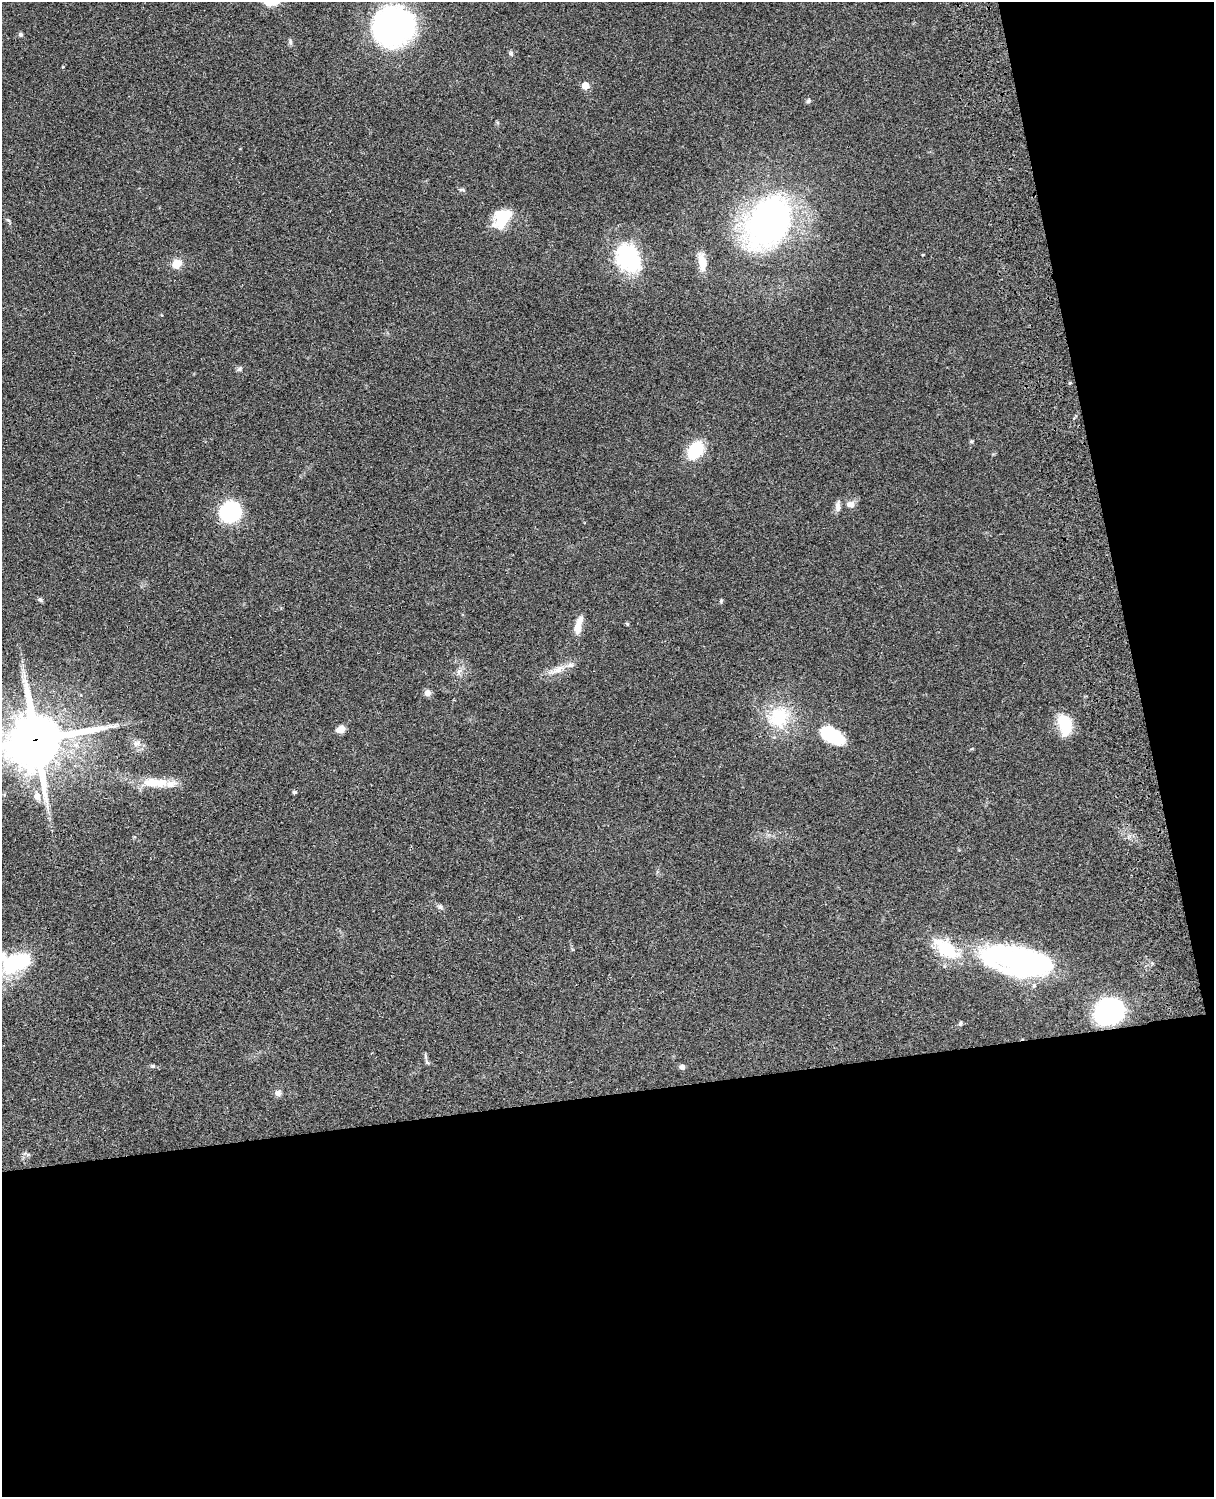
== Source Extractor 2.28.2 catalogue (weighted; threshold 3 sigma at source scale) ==
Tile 12 of 4 x 3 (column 4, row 3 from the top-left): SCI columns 3758-4969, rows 278-1772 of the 5088 x 4927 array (HDU 1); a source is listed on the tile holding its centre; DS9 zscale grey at full resolution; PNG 1216 x 1499 px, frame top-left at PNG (2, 2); no overlay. Shown black and unused: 33% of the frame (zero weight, under 3 of 4 exposures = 6% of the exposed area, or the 3 px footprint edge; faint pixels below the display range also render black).
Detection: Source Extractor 2.28.2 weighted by HDU 2 'WHT'; one run over the whole footprint, this tile lists its part. Background 0.0889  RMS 0.0061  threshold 0.0275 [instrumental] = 3 sigma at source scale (4.5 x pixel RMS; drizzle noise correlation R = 1.50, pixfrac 1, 0.05/0.05 arcsec/px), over >= 5 px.
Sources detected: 49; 2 inside a brighter object's white glare — not listed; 3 inside a brighter listed object's ellipse — not listed separately; the other 44 listed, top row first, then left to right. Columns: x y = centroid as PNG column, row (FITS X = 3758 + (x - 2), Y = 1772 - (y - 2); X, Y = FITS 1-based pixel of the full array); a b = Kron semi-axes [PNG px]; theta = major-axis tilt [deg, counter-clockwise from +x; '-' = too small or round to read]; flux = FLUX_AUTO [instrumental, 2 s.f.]
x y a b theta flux
393 26 37 34 43 150
20 34 6 5 - 1.1
290 42 9 4 -79 1.1
511 53 7 5 -63 1.1
585 85 5 5 - 10
808 101 7 4 45 0.93
462 190 9 3 -5 0.91
502 218 24 16 55 18
769 222 45 32 56 220
628 258 35 27 -56 47
702 262 22 9 -79 8.6
177 263 13 10 34 6.4
239 369 8 5 60 1.2
971 441 6 3 -18 0.67
695 450 22 16 55 19
850 504 11 8 7 3.2
838 507 12 7 89 2.7
230 512 20 19 - 47
40 600 6 5 - 1
721 601 5 4 - 0.82
627 624 6 3 72 0.57
578 627 19 8 84 6.3
557 670 25 8 25 6.7
428 693 8 7 - 2.9
779 717 31 27 63 29
1065 724 22 13 -79 18
340 729 7 6 - 6.3
832 736 24 13 -24 31
36 740 20 18 18 3100
136 744 11 8 23 3.1
155 783 37 12 -3 17
294 792 4 4 - 1.3
37 796 11 8 -74 4.2
440 907 7 6 - 1.3
946 949 36 17 -36 27
1017 961 66 27 -9 150
16 962 29 17 12 56
1109 1012 19 17 27 110
960 1023 5 5 - 1
425 1056 8 3 -77 0.94
427 1062 7 4 -45 0.98
153 1066 7 5 -15 1.1
682 1067 6 6 - 1.8
278 1093 8 7 - 2.4
Overlapping masked pixels (flux is a lower limit): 1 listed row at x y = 36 740
Isophote crosses this tile's border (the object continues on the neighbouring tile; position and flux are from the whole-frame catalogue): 2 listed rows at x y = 36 740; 16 962